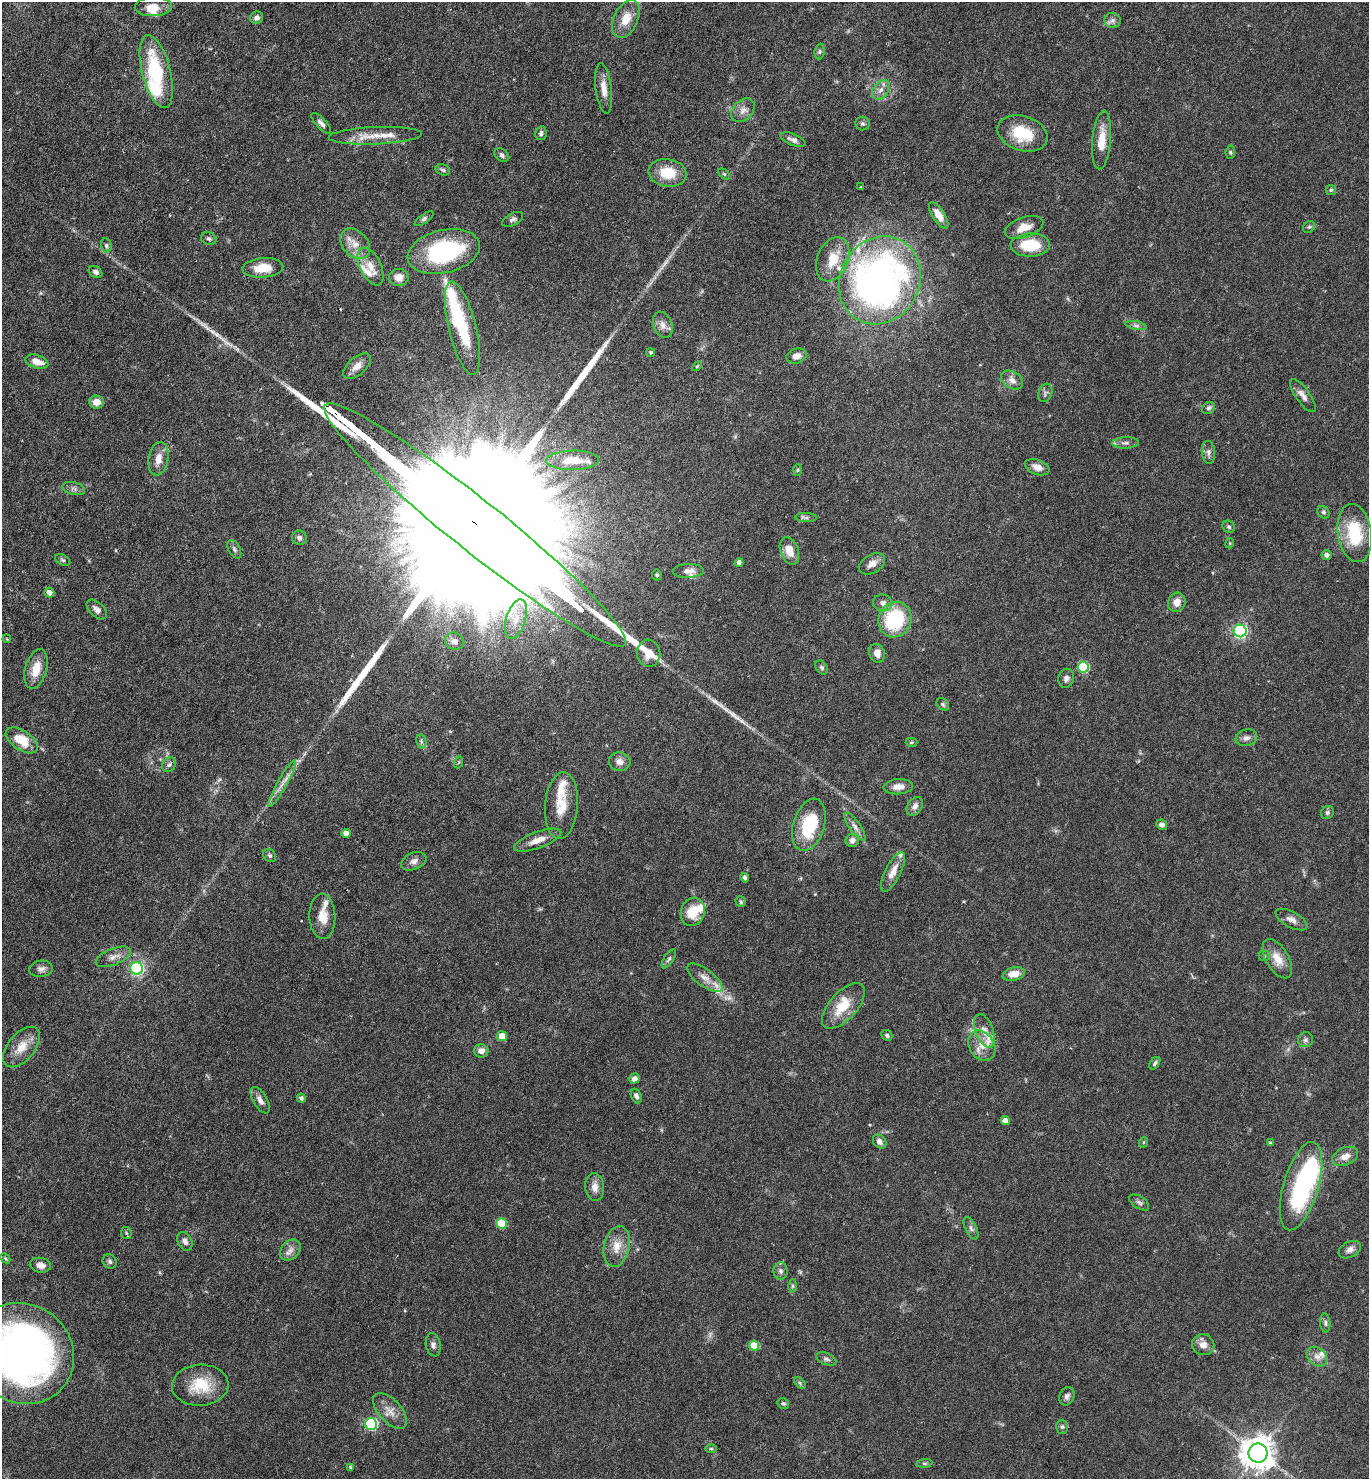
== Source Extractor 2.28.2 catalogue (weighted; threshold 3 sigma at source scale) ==
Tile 11 of 4 x 4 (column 3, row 3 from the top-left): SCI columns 3029-4395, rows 1479-2955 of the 5915 x 5909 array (HDU 1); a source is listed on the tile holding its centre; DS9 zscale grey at full resolution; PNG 1371 x 1481 px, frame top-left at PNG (2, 2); each listed source drawn as its Kron ellipse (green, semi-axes under 4 px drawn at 4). Shown black and unused: <1% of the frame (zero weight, under 4 of 7 exposures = <1% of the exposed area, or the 3 px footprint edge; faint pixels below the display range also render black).
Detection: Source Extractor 2.28.2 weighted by HDU 2 'WHT'; one run over the whole footprint, this tile lists its part. Background 0.0575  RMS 0.0029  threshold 0.0117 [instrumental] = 3 sigma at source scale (4.09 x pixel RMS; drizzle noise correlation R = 1.36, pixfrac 0.8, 0.05/0.05 arcsec/px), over >= 5 px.
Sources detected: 199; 1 too faint to see at this stretch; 2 inside a brighter object's white glare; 3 long thin detections or spike segments (spike, bleed or trail) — neither listed nor drawn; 18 inside a brighter listed object's ellipse — not listed separately; the other 175 listed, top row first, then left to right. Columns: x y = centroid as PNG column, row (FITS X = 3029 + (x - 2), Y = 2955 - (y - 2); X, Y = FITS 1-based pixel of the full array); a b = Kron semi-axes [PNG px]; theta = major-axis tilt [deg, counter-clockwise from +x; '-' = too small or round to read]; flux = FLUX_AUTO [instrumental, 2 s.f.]
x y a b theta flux
153 7 18 9 3 3.4
257 18 6 6 - 1
626 19 20 12 64 4.5
1113 20 8 7 - 1
820 51 8 5 84 0.53
156 72 37 14 -76 18
604 88 25 8 -83 3.2
881 90 11 7 52 1.7
743 110 13 9 48 1.9
321 123 13 5 -47 1
863 124 7 7 - 0.64
541 133 7 5 77 0.7
1023 133 25 17 -18 9.9
375 136 46 8 2 5.2
793 140 13 5 -23 1.1
1102 140 29 9 85 4.8
1230 152 6 5 - 0.43
502 155 8 6 -36 0.72
443 170 7 5 -17 0.59
668 173 19 14 -9 7.3
724 174 6 4 -44 0.37
861 187 3 2 - 0.19
1331 190 5 5 - 0.37
939 215 15 6 -58 3.5
424 219 11 4 36 0.63
513 219 11 6 27 0.85
1024 227 20 10 19 3.5
1309 227 6 5 - 0.49
209 239 8 6 -24 0.65
355 244 17 12 -48 3.4
106 245 7 5 -76 0.58
1030 245 20 11 1 9.3
444 252 37 21 13 30
833 259 23 15 67 6
370 266 20 10 -64 3.6
263 268 20 10 4 5.6
95 272 7 5 -35 0.76
399 277 10 8 -3 2.5
880 280 45 39 61 140
663 325 13 9 -69 1.9
1136 326 11 4 -11 0.78
462 328 48 14 -76 14
651 352 4 4 - 0.37
797 356 10 7 17 2
37 362 11 6 -18 3.1
357 366 17 8 40 2.2
697 366 6 3 45 0.28
1012 380 12 8 -34 1.7
1045 393 9 6 69 0.75
1303 395 20 7 -55 1.8
96 402 7 6 - 2.2
1208 408 7 5 39 0.7
1126 443 13 5 2 1
1208 452 11 6 -83 1
158 459 17 10 81 2.7
573 460 26 9 1 5.7
1037 467 13 7 -20 1.8
798 470 6 4 88 0.33
74 489 11 6 -15 1
1323 512 7 5 -49 0.58
806 518 10 4 -1 0.69
475 525 192 25 -39 62000
1229 527 6 5 - 0.47
1355 533 29 17 -81 13
299 538 7 7 - 0.83
1230 543 5 3 - 0.23
234 549 10 6 -61 0.72
789 551 14 9 -70 3.9
1327 555 5 5 - 0.88
63 560 8 5 -27 0.52
739 562 4 4 - 1.3
872 564 14 9 30 2
688 571 15 7 3 1.6
657 575 5 5 - 0.54
49 592 5 5 - 1.9
1177 602 9 8 - 2.5
883 603 9 8 - 1.4
97 609 12 7 -43 1.3
516 619 20 9 73 3.8
895 620 18 16 64 22
1240 631 6 6 - 54
7 639 4 3 - 0.21
455 641 10 8 -23 1.5
649 653 13 11 -81 3.2
877 653 9 7 -70 1.9
1083 667 5 5 - 18
822 668 8 5 -52 0.56
36 669 20 11 74 4.8
1066 678 9 7 79 1.1
943 704 7 5 -46 0.53
1246 738 11 8 16 1.3
22 740 18 9 -33 6.7
421 741 7 5 -79 0.62
912 742 6 4 1 0.39
459 762 6 4 70 0.31
620 762 11 9 -14 1.6
169 765 8 6 57 0.81
282 783 27 5 60 2.4
898 787 15 7 4 2.4
561 806 33 16 85 6.7
915 806 10 7 58 1.5
1327 813 7 6 - 0.59
809 825 27 15 73 14
1162 825 5 5 - 1.1
855 826 16 5 -55 1.4
346 833 4 4 - 2.3
538 840 25 8 20 3.2
852 840 7 6 - 1.3
270 856 7 6 - 0.68
414 861 13 8 22 1.5
893 872 22 7 63 3.2
745 878 5 4 - 0.55
741 902 5 5 - 0.51
693 912 14 11 71 6.3
322 916 23 13 -88 4.3
1291 919 17 7 -28 1.7
1264 956 5 5 - 0.4
113 957 18 8 21 1.9
669 959 11 5 57 0.66
1277 959 22 11 -59 4
137 968 6 6 - 41
41 969 12 8 6 1.3
1014 974 11 6 12 3.3
705 978 21 8 -36 2.7
843 1006 28 13 48 7.3
984 1031 17 9 -69 2.5
887 1035 6 5 - 0.57
502 1036 5 5 - 4.4
1305 1040 7 7 - 0.85
982 1046 16 12 -57 3.6
21 1047 24 13 50 4.7
481 1051 7 6 - 1.8
1155 1063 7 4 52 0.54
634 1078 5 5 - 1.3
636 1096 7 5 -68 0.9
301 1098 4 4 - 0.69
260 1100 15 7 -59 1.6
1005 1121 4 4 - 2.3
880 1142 8 6 -49 1.1
1144 1142 5 3 - 0.27
1270 1143 4 3 - 0.33
1345 1156 13 8 25 2.2
1301 1186 46 17 74 38
595 1187 14 9 -84 2.2
1139 1202 11 6 -32 0.77
501 1223 5 5 - 9.2
971 1228 12 5 -64 0.89
126 1233 6 5 - 0.39
185 1241 10 7 -62 1.2
617 1246 21 12 77 4
290 1250 11 9 48 1.7
1350 1250 12 7 27 1.4
5 1258 6 4 -45 0.38
110 1262 8 6 -49 0.66
40 1265 10 7 -10 1.6
781 1271 8 7 - 0.94
793 1286 6 4 -89 0.42
1325 1323 9 5 -86 0.62
433 1345 11 7 -79 1.1
1203 1345 11 10 - 2.1
754 1346 5 5 - 6.3
22 1353 53 49 -37 150
1317 1356 11 8 -40 1.7
826 1359 10 5 -22 0.76
800 1383 7 4 -46 0.39
200 1385 28 20 3 8.7
1067 1396 9 7 68 0.94
783 1403 6 4 -33 0.46
390 1411 22 11 -47 3.1
371 1424 6 6 - 28
1062 1427 7 6 - 0.55
711 1449 6 4 -1 0.32
1258 1453 9 9 - 520
924 1463 8 4 7 0.47
351 1467 4 4 - 0.4
Overlapping masked pixels (flux is a lower limit): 1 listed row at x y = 475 525
Isophote crosses this tile's border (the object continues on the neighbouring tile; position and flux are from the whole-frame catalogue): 1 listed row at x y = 22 1353